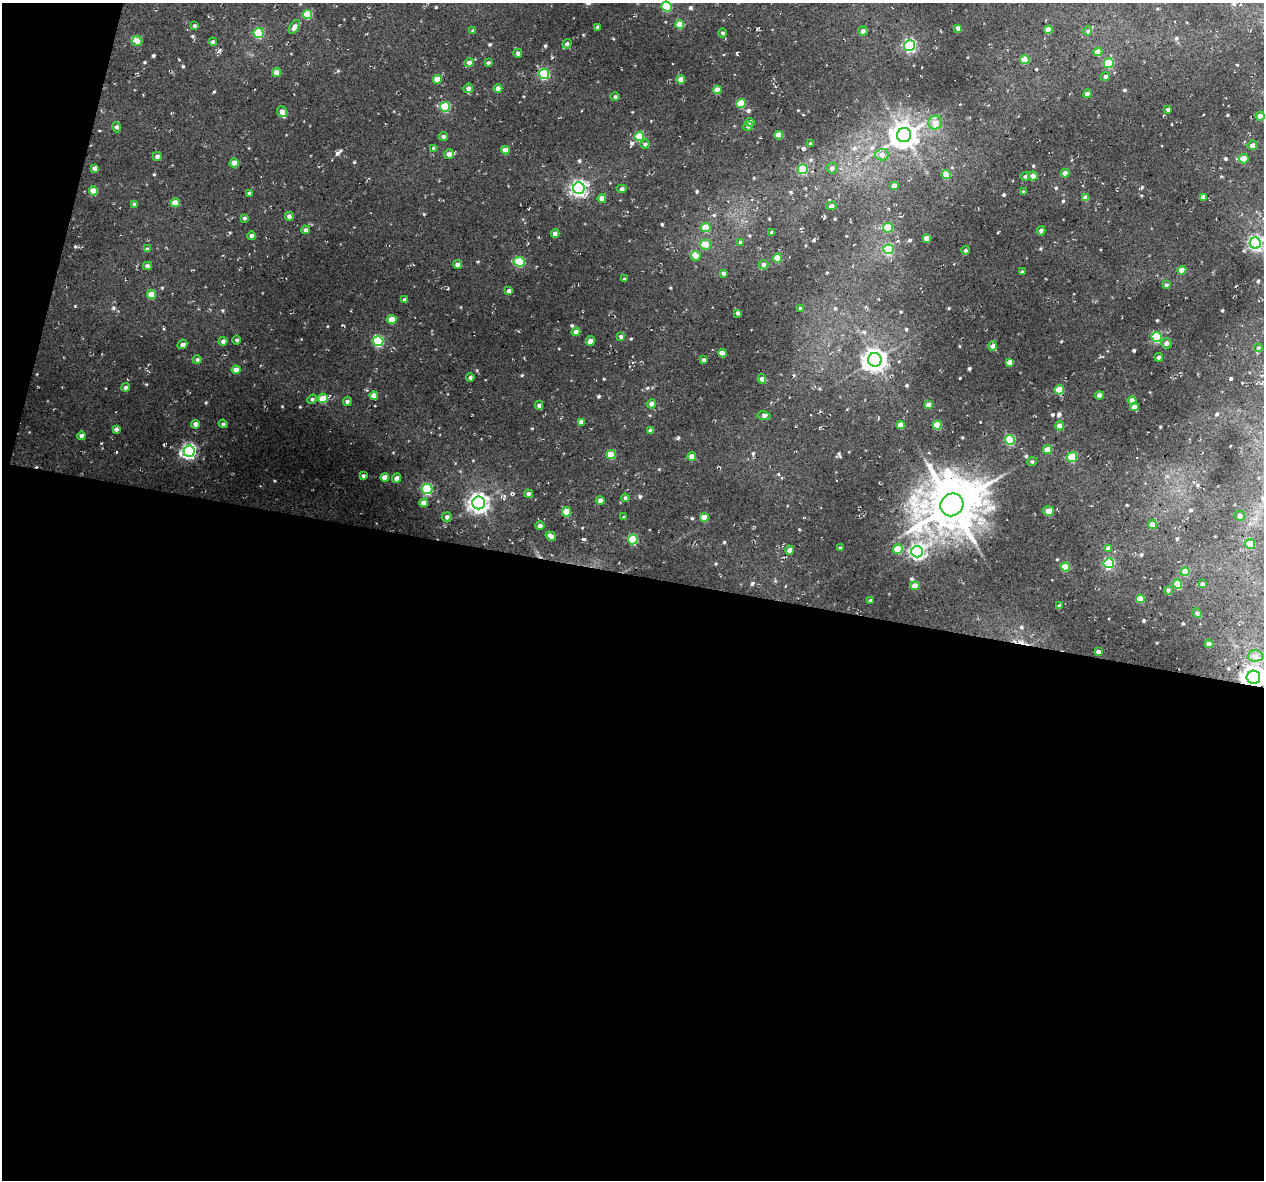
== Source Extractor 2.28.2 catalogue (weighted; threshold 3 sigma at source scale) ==
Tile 13 of 4 x 4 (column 1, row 4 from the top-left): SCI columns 23-1284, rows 323-1500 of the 5081 x 5296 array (HDU 1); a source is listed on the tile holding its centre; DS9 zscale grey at full resolution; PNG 1266 x 1182 px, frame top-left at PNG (2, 3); each listed source drawn as its Kron ellipse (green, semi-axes under 4 px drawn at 4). Shown black and unused: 53% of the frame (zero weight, under 3 of 4 exposures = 4% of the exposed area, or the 3 px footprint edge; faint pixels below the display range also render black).
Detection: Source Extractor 2.28.2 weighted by HDU 2 'WHT'; one run over the whole footprint, this tile lists its part. Background 0.0957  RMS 0.016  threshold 0.0727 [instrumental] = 3 sigma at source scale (4.5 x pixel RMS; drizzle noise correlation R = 1.50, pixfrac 1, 0.0396/0.0396 arcsec/px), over >= 5 px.
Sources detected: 204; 1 inside a brighter object's white glare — neither listed nor drawn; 5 inside a brighter listed object's ellipse — not listed separately; the other 198 listed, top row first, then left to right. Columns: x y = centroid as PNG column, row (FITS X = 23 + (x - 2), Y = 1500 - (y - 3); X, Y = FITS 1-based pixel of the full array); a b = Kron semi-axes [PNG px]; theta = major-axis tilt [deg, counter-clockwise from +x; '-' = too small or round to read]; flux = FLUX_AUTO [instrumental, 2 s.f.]
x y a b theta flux
667 7 5 5 - 35
307 14 5 4 - 22
680 24 4 4 - 15
194 26 4 4 - 1.6
294 27 8 4 57 4.1
597 27 3 3 - 2
958 28 4 4 - 3.2
1048 30 4 4 - 12
473 31 4 3 - 1.7
863 31 5 4 - 3.5
1088 31 4 4 - 1.8
258 33 5 5 - 43
723 33 4 3 - 1.4
137 41 5 5 - 5.3
213 42 4 4 - 1.7
567 44 5 4 - 2.1
910 46 5 5 - 120
1098 52 4 4 - 9.6
518 53 4 4 - 2.4
1025 60 4 4 - 16
469 63 5 4 - 3.4
488 63 4 3 - 1.5
1109 63 5 5 - 22
277 72 4 4 - 6.4
544 74 5 5 - 49
1105 77 5 4 - 2.9
437 79 4 4 - 11
681 79 4 4 - 9
468 88 5 4 - 3.4
498 89 4 4 - 5.5
717 90 4 4 - 11
1087 94 4 4 - 3
615 97 4 3 - 1.4
741 103 5 4 - 22
445 107 5 5 - 44
1168 109 3 3 - 1.9
282 111 5 5 - 3.9
1260 116 4 4 - 5.8
750 122 4 4 - 2.7
935 123 7 6 - 6.9
748 126 5 4 - 2.1
116 127 5 3 - 1.6
779 135 4 4 - 10
904 135 7 7 - 930
639 136 5 4 - 32
443 137 4 4 - 2.1
645 144 4 4 - 1.8
811 144 4 3 - 2.3
1252 145 5 4 - 3.2
434 148 4 4 - 1.9
505 150 4 4 - 8.3
449 154 5 5 - 4.4
882 155 6 6 - 5.1
157 156 4 4 - 2.8
1244 159 5 4 - 12
234 163 4 4 - 7.9
95 168 4 4 - 3.4
832 168 5 5 - 2.4
803 169 5 5 - 40
1065 173 4 4 - 5.8
946 175 4 4 - 22
1025 176 5 3 - 1.5
1033 176 4 4 - 5.6
894 186 5 4 - 4.4
579 188 6 6 - 220
622 189 5 3 - 1.9
93 191 4 4 - 13
1023 192 3 3 - 1.5
249 193 4 3 - 1.6
1203 197 4 4 - 4.2
602 198 4 4 - 6.2
1085 198 4 4 - 7.2
175 203 4 4 - 9.6
134 204 4 3 - 1.7
831 206 5 4 - 2.5
289 216 4 4 - 2.8
244 218 4 4 - 1.5
706 227 5 4 - 15
888 228 5 5 - 20
305 230 4 3 - 2.2
1041 231 4 3 - 2.5
772 233 3 3 - 2.1
555 234 4 4 - 4
252 236 4 4 - 3.5
927 238 4 4 - 8.5
740 242 4 3 - 1.4
1255 243 5 5 - 140
706 245 5 5 - 6.5
147 249 4 4 - 1.4
888 249 5 5 - 46
966 250 4 3 - 1.5
696 256 5 5 - 4.8
777 258 4 4 - 14
519 262 5 5 - 44
457 264 4 4 - 2.9
763 265 5 5 - 2.1
147 266 4 3 - 2.7
1182 270 4 4 - 6.8
1022 272 3 3 - 1.7
724 273 4 3 - 2.6
624 279 3 3 - 1.1
1166 285 4 3 - 1.7
509 291 4 4 - 4
152 294 4 4 - 11
405 300 4 3 - 2.6
801 308 3 3 - 1.5
738 313 4 3 - 2.2
392 319 5 4 - 11
576 332 4 4 - 4.7
621 337 4 4 - 1.9
1156 337 5 5 - 53
237 340 5 3 - 1.4
223 341 4 4 - 2.9
378 341 5 5 - 60
590 341 5 4 - 5.2
1166 343 5 4 - 2.9
182 344 5 4 - 3.1
993 346 5 4 - 4.4
1258 348 4 3 - 1.4
722 353 4 4 - 8.5
1159 357 4 4 - 2.4
197 360 4 4 - 1.7
704 360 4 3 - 2.6
875 360 7 6 - 590
1010 362 4 4 - 4.9
236 370 4 4 - 6.5
470 377 4 3 - 1.8
762 379 5 4 - 3
126 387 4 4 - 2.7
1059 390 4 4 - 17
374 395 4 4 - 6.2
1099 395 4 4 - 3.4
323 398 5 4 - 16
312 399 5 4 - 1.8
1132 400 4 4 - 4.1
347 401 4 4 - 2.3
651 404 4 4 - 4.6
539 405 4 4 - 2.4
929 405 4 4 - 8.1
1135 407 4 4 - 6.4
764 416 6 4 -9 3.5
581 422 4 4 - 4.4
195 424 4 4 - 2.9
223 424 4 4 - 1.6
901 425 4 4 - 7.6
937 425 4 4 - 20
1059 426 5 4 - 5.4
116 429 4 4 - 2.2
650 430 4 4 - 2.6
82 436 4 4 - 3.7
1010 440 5 4 - 38
1047 450 4 4 - 8.9
189 451 6 5 - 190
611 455 4 4 - 13
692 457 4 4 - 6.4
1072 457 5 5 - 29
1032 462 5 3 - 1.2
363 476 4 3 - 1.8
385 477 4 4 - 7.6
397 478 5 4 - 4.2
427 489 5 5 - 77
528 494 4 3 - 2.1
625 498 4 3 - 1.7
600 500 4 4 - 4
424 503 4 4 - 7.3
479 503 6 6 - 430
952 505 12 11 - 3400
1048 511 5 5 - 8.4
566 512 4 4 - 17
1240 516 5 5 - 3
447 517 5 4 - 2.3
624 517 4 4 - 1.6
704 517 4 4 - 11
1152 524 4 4 - 5.4
540 526 4 4 - 3.5
551 536 6 4 -36 3.8
633 539 5 5 - 39
1250 544 5 5 - 12
841 548 3 3 - 1.5
1108 548 4 4 - 2.2
898 549 5 4 - 18
790 550 4 4 - 5.5
917 551 6 6 - 190
1109 563 5 5 - 56
1065 567 4 4 - 17
1185 572 4 4 - 18
1177 584 4 4 - 24
1202 584 4 4 - 1.9
915 586 4 4 - 8.4
1168 590 3 3 - 1.8
1140 599 4 4 - 12
871 600 3 3 - 1.4
1059 606 4 3 - 2.2
1197 613 5 4 - 1.7
1209 644 4 4 - 5
1098 652 4 4 - 2.5
1255 656 7 5 0 4.9
1253 677 7 6 - 740
Overlapping masked pixels (flux is a lower limit): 1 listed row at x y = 1253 677
Isophote crosses this tile's border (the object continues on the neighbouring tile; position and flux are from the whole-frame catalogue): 2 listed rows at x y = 667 7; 1253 677
Unlisted compact peaks at least as high as the median listed source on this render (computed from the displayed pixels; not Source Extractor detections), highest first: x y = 337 153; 632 143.